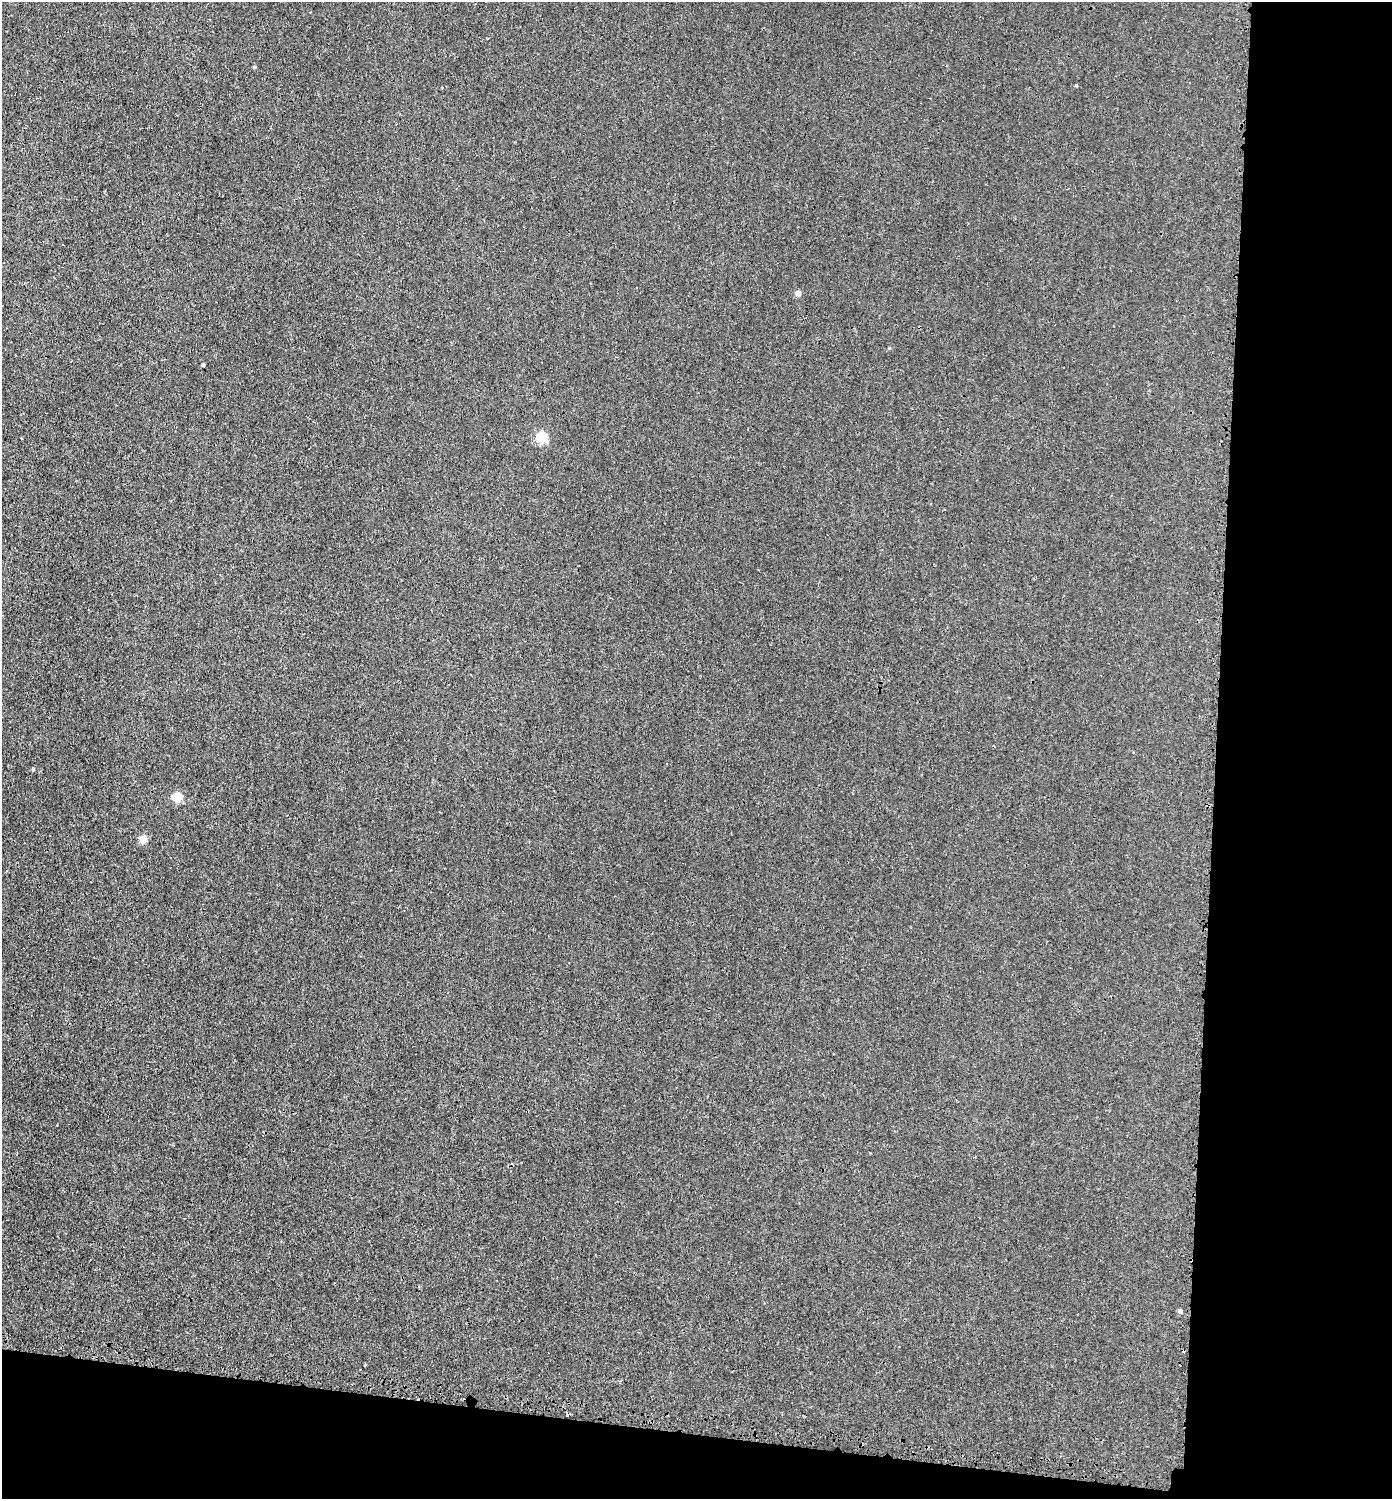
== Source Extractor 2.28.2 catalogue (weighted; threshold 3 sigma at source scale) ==
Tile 9 of 3 x 3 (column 3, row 3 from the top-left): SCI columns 3060-4449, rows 51-1547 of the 4623 x 4592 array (HDU 1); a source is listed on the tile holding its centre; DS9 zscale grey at full resolution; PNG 1394 x 1501 px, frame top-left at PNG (2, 2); no overlay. Shown black and unused: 17% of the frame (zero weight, under 3 of 4 exposures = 7% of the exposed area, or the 3 px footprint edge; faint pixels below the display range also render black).
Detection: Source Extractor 2.28.2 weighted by HDU 2 'WHT'; one run over the whole footprint, this tile lists its part. Background 0.00902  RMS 0.0024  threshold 0.0108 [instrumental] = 3 sigma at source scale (4.5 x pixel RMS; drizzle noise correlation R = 1.50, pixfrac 1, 0.05/0.05 arcsec/px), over >= 5 px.
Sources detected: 11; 1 cosmic-ray / hot-pixel residue — not listed; the other 10 listed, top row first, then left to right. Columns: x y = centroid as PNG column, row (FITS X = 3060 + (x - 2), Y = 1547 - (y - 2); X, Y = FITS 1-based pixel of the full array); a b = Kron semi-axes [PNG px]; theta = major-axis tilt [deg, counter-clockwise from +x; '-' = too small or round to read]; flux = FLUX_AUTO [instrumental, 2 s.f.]
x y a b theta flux
254 67 4 4 - 0.27
1076 86 4 3 - 0.21
798 293 4 4 - 1.9
889 348 4 4 - 0.23
203 365 3 3 - 0.34
541 437 5 5 - 20
33 769 4 4 - 0.3
177 797 5 5 - 10
143 840 5 5 - 4.7
1180 1311 5 4 - 0.69